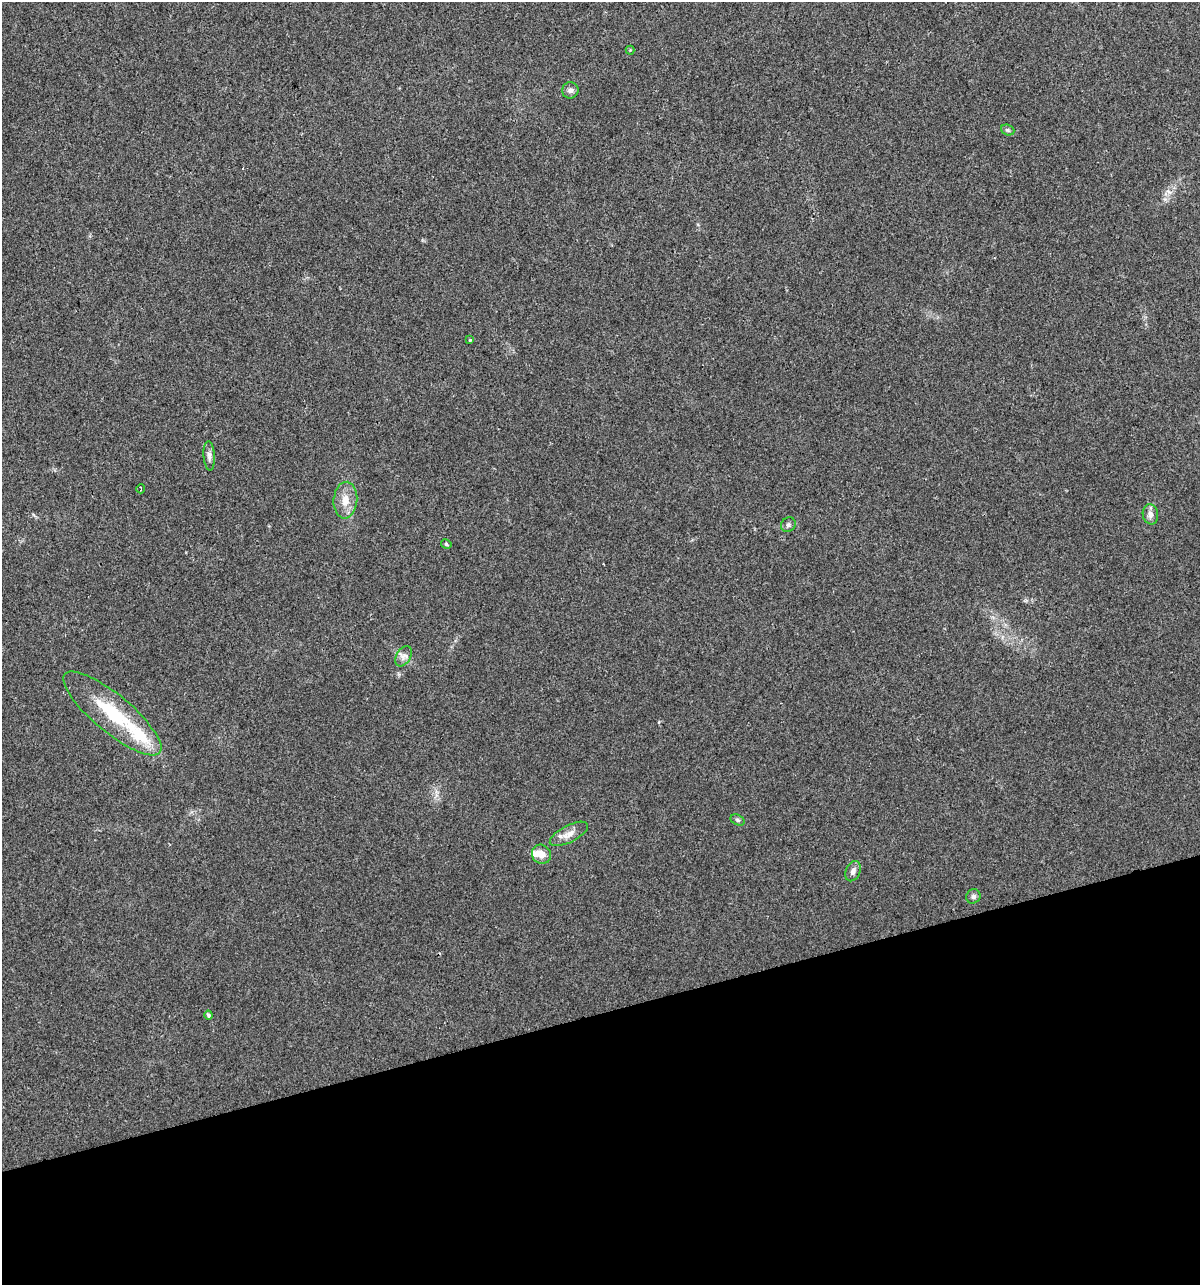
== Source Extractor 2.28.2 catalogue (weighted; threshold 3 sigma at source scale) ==
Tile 14 of 4 x 4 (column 2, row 4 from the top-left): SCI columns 1293-2490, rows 1-1283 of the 4930 x 5133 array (HDU 1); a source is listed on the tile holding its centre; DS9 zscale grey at full resolution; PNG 1202 x 1287 px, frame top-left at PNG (2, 2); each listed source drawn as its Kron ellipse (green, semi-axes under 4 px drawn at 4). Shown black and unused: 21% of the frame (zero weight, under 2 of 3 exposures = <1% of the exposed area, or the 3 px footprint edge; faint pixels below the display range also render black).
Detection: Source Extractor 2.28.2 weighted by HDU 2 'WHT'; one run over the whole footprint, this tile lists its part. Background 0.0328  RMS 0.0063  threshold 0.0282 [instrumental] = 3 sigma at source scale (4.5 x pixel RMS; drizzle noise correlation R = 1.50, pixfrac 1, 0.0396/0.0396 arcsec/px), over >= 5 px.
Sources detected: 20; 2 inside a brighter listed object's ellipse — not listed separately; the other 18 listed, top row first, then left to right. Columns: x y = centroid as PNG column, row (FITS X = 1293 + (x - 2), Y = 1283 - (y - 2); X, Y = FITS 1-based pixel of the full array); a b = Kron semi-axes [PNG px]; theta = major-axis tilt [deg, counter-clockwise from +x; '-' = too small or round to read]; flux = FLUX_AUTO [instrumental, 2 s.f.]
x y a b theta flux
630 50 4 4 - 0.6
570 90 8 8 - 2.4
1008 130 7 5 -21 1.1
470 340 3 3 - 0.97
209 456 15 5 -86 2.6
141 489 4 2 - 0.58
345 500 18 12 85 8.7
1150 514 10 7 -80 3
788 525 8 7 - 1.7
446 544 5 4 - 0.96
403 656 11 7 57 3.1
112 713 62 19 -39 40
738 820 7 5 -28 1.3
569 834 21 8 27 5.8
541 854 10 9 - 5.7
853 871 10 7 64 2.8
973 896 7 7 - 1.7
208 1015 4 3 - 1.2